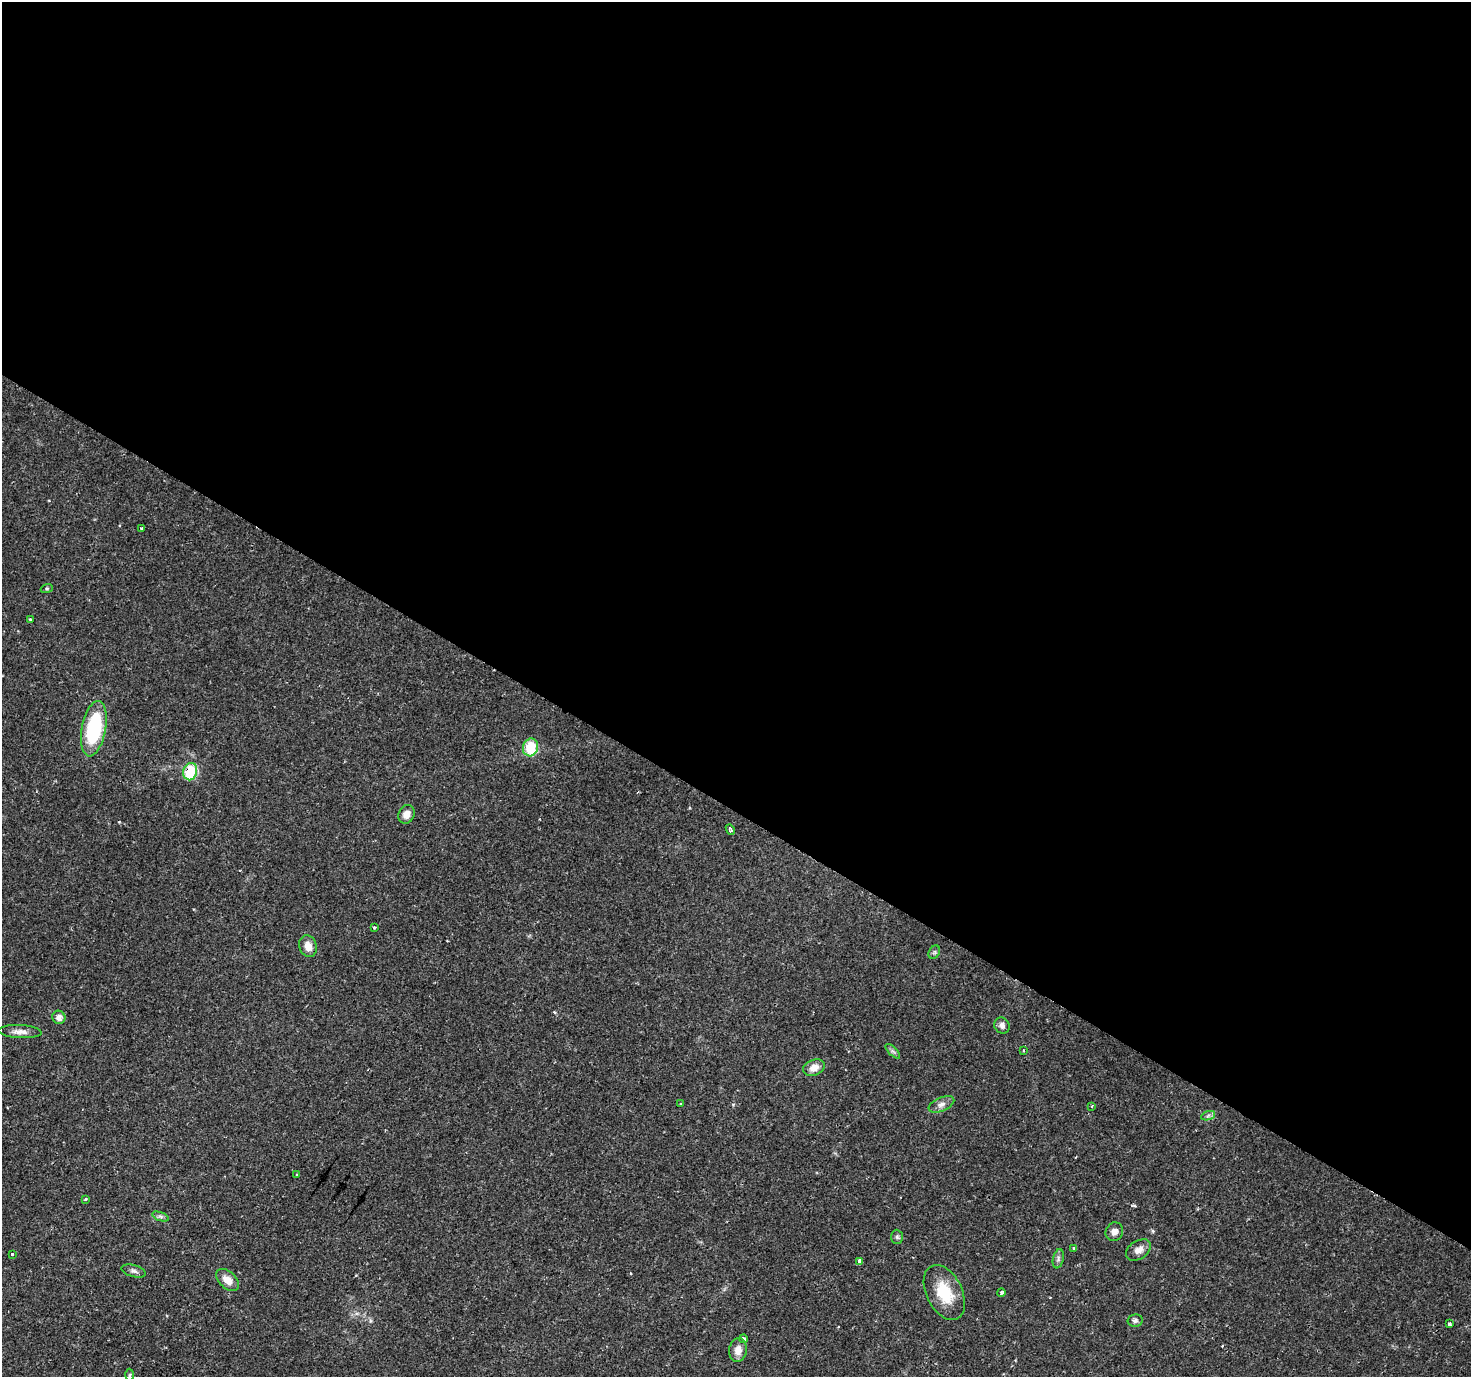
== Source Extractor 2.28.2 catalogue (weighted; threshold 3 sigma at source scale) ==
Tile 3 of 4 x 4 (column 3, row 1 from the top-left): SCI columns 2955-4423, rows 4400-5774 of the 5930 x 6005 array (HDU 1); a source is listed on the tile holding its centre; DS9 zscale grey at full resolution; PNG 1473 x 1379 px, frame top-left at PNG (2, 2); each listed source drawn as its Kron ellipse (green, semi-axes under 4 px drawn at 4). Shown black and unused: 59% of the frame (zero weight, under 2 of 3 exposures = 2% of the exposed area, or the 3 px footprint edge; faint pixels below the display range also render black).
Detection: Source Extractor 2.28.2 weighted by HDU 2 'WHT'; one run over the whole footprint, this tile lists its part. Background 0.025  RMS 0.002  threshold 0.00882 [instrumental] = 3 sigma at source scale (4.5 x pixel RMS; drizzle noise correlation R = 1.50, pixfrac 1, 0.0396/0.0396 arcsec/px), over >= 5 px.
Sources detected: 41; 1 cosmic-ray / hot-pixel residue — neither listed nor drawn; the other 40 listed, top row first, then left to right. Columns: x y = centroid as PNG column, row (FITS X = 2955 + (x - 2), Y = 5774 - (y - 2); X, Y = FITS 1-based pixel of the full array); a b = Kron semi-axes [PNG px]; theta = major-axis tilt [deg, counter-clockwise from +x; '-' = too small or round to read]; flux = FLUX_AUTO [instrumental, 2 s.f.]
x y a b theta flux
141 528 3 3 - 0.27
47 588 6 4 19 0.24
30 619 3 2 - 0.18
94 729 28 12 79 16
531 747 9 7 76 7.7
190 772 9 7 76 10
406 814 9 8 - 1.6
730 829 5 3 - 0.36
374 927 3 3 - 0.65
308 946 11 8 -70 1.8
934 952 7 5 60 0.37
59 1017 7 6 - 1.1
1002 1026 8 7 - 0.85
20 1032 22 6 -3 1.3
893 1051 9 3 -44 0.42
1023 1051 3 2 - 0.17
814 1068 11 8 22 1.6
680 1104 3 2 - 0.19
941 1104 13 6 23 1
1092 1107 4 3 - 0.23
1208 1116 7 4 20 0.43
297 1175 3 3 - 0.27
86 1199 3 3 - 0.28
160 1216 9 4 -19 0.44
1114 1232 9 8 - 1
897 1237 7 6 - 0.41
1074 1248 3 3 - 0.4
1138 1250 14 9 34 1.4
12 1254 3 3 - 0.4
1058 1259 10 5 78 0.5
860 1262 4 3 - 0.97
134 1271 12 6 -15 0.64
228 1280 13 8 -42 2.1
944 1293 29 18 -64 6.6
1001 1293 4 4 - 0.43
1135 1321 7 6 - 0.56
1449 1324 4 3 - 0.48
744 1339 4 3 - 0.43
738 1350 12 9 82 1.7
130 1375 6 4 88 0.23
Overlapping masked pixels (flux is a lower limit): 1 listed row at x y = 190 772